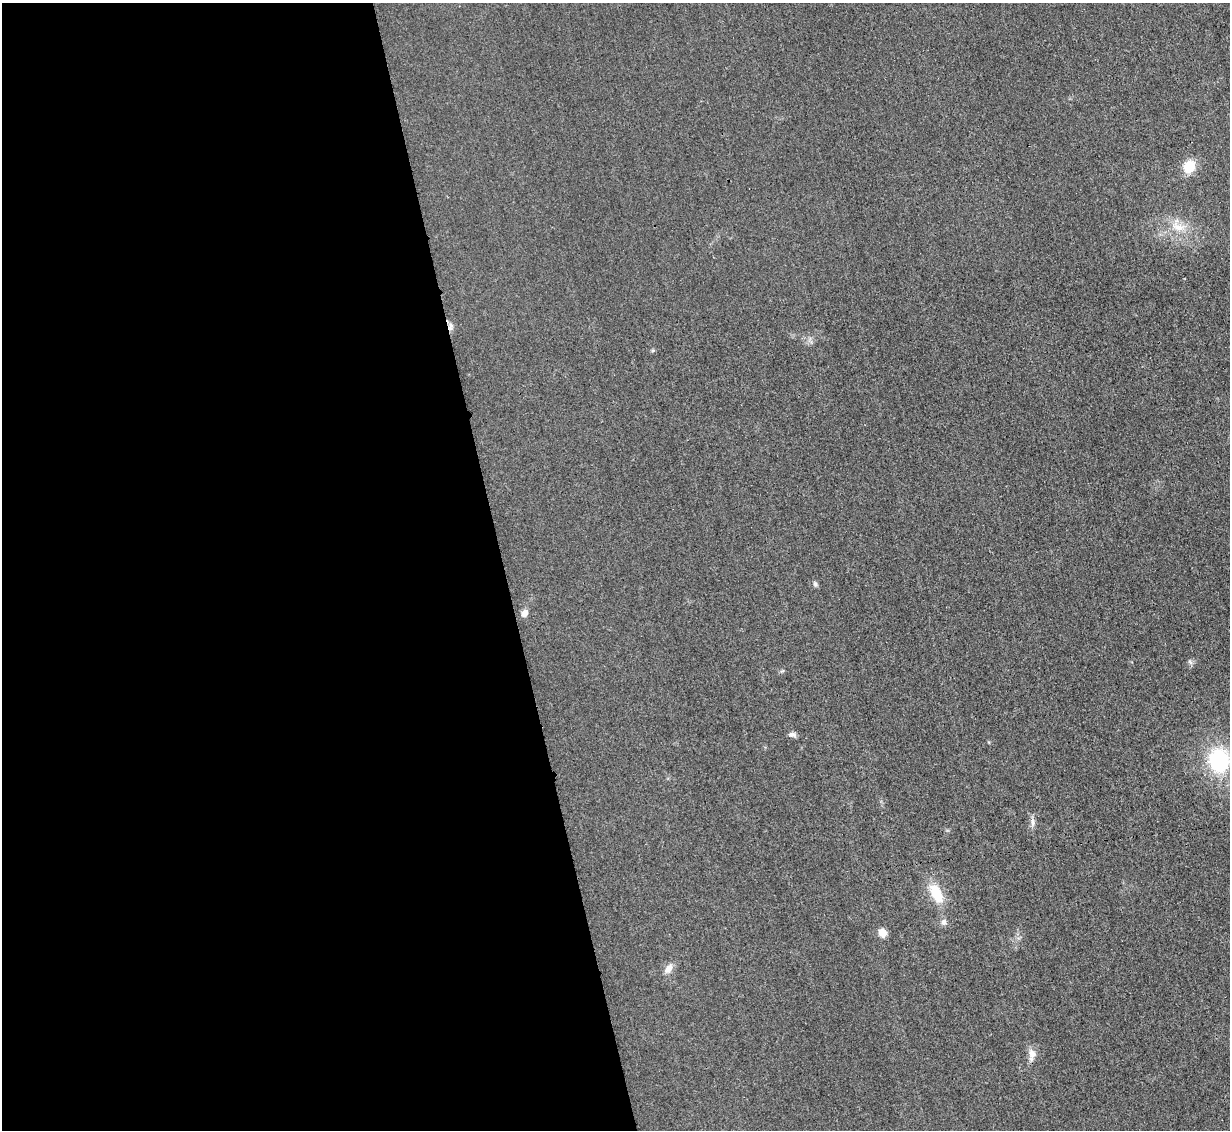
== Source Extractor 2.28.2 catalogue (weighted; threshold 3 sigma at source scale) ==
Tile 9 of 4 x 4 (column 1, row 3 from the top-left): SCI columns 17-1244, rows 1393-2520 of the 4954 x 4926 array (HDU 1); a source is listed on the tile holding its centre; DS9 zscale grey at full resolution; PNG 1232 x 1132 px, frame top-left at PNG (2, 3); no overlay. Shown black and unused: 41% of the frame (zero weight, under 3 of 4 exposures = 2% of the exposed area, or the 3 px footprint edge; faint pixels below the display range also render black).
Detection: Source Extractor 2.28.2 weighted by HDU 2 'WHT'; one run over the whole footprint, this tile lists its part. Background 0.021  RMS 0.0049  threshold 0.0221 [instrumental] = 3 sigma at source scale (4.5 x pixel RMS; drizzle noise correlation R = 1.50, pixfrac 1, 0.05/0.05 arcsec/px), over >= 5 px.
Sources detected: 14; all 14 listed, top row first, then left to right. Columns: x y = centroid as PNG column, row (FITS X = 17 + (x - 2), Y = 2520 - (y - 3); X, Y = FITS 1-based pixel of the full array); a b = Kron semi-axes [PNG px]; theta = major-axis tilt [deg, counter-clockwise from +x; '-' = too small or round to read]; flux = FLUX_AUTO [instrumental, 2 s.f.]
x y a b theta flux
1189 166 13 11 59 10
1178 227 21 10 -26 7.2
450 327 11 6 78 2
815 584 8 5 -80 1
524 613 8 7 - 2.9
782 671 6 4 17 0.61
792 735 9 6 -4 1.7
1219 760 23 19 -86 41
1033 823 13 5 -89 1.9
936 893 25 12 -63 13
944 922 7 7 - 1.9
882 933 9 8 - 4.3
668 969 13 8 57 3.6
1032 1054 18 9 87 3.6
Overlapping masked pixels (flux is a lower limit): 1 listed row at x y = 450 327